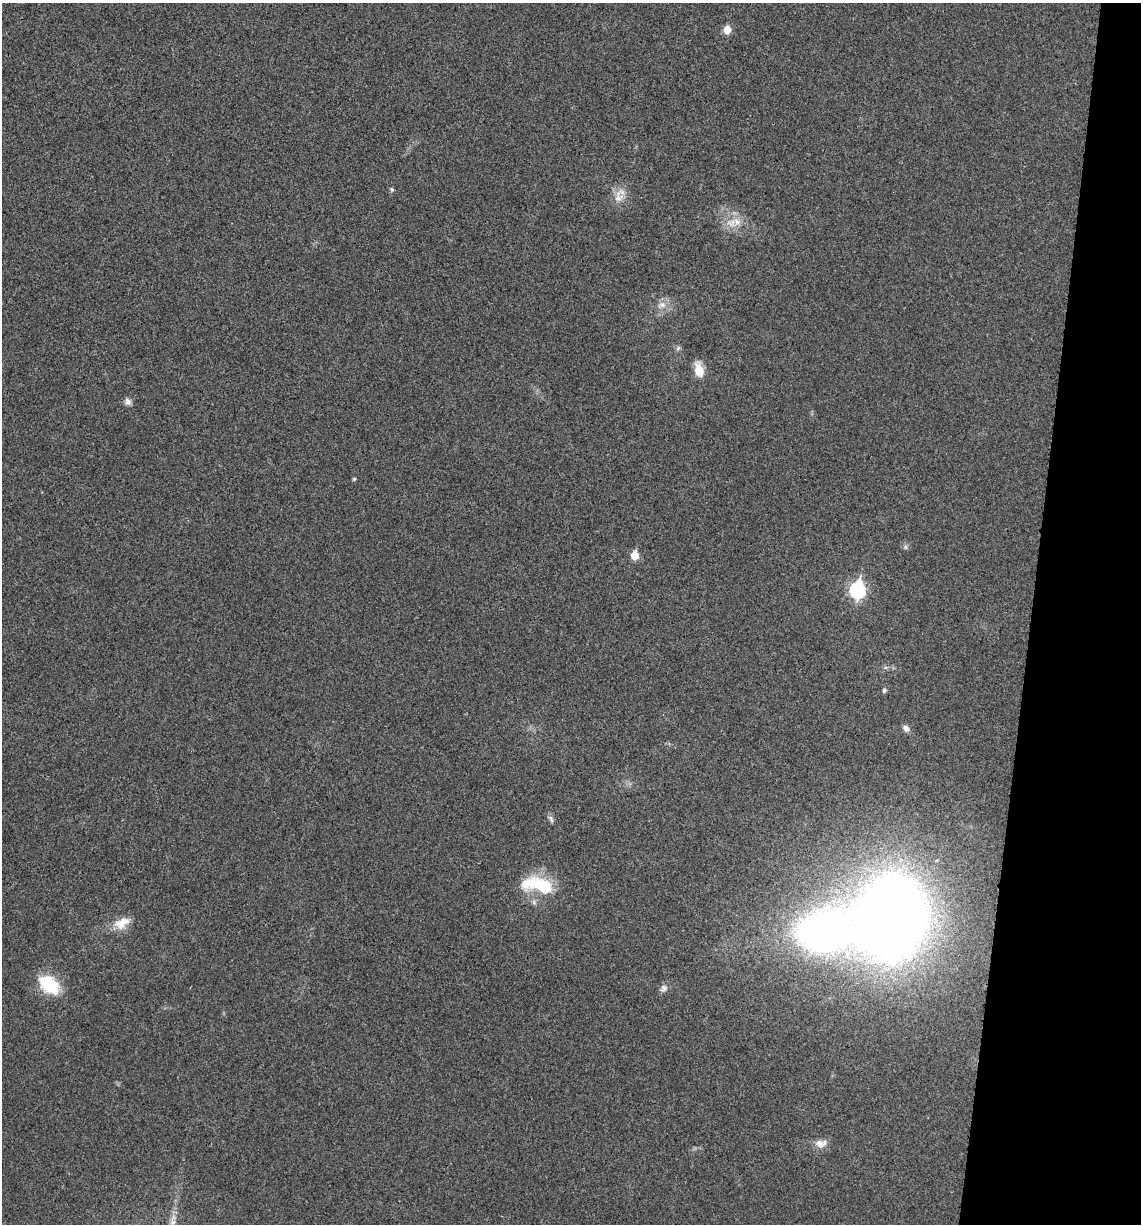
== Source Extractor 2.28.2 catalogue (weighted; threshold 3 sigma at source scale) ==
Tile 8 of 4 x 4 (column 4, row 2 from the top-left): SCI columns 3538-4676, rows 2450-3671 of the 4914 x 4897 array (HDU 1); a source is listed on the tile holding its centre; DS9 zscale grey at full resolution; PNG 1143 x 1226 px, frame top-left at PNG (2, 3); no overlay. Shown black and unused: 10% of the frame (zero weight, under 3 of 4 exposures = <1% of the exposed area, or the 3 px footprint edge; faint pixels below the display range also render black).
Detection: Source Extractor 2.28.2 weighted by HDU 2 'WHT'; one run over the whole footprint, this tile lists its part. Background 0.0202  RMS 0.0059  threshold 0.0265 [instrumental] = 3 sigma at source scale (4.5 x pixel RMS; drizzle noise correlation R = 1.50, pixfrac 1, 0.05/0.05 arcsec/px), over >= 5 px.
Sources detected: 24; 1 inside a brighter listed object's ellipse — not listed separately; the other 23 listed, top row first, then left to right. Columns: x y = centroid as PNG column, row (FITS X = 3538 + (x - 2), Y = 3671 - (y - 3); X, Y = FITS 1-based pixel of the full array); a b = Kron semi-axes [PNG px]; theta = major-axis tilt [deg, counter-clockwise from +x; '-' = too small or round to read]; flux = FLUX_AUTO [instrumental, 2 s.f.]
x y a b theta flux
727 30 6 5 - 11
392 189 5 5 - 1.4
620 195 23 15 67 8.6
732 222 21 15 13 11
662 305 14 11 21 5.9
678 348 8 5 72 1.5
699 370 20 11 -79 8.3
128 402 9 9 - 2.6
354 479 4 4 - 0.93
905 547 8 7 - 1.6
635 555 6 5 - 16
858 590 8 7 - 130
886 668 8 4 9 1.4
884 690 5 4 - 1.8
906 728 10 7 -42 2.8
551 819 13 6 -53 2
538 885 43 19 -10 34
891 918 57 46 75 1100
122 923 23 13 28 10
823 932 55 44 11 280
49 985 28 19 -38 25
663 988 12 9 47 2.8
821 1144 15 10 13 6.1